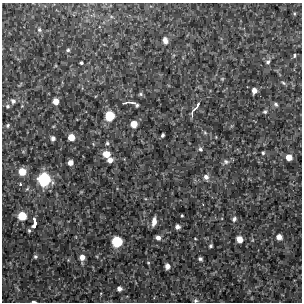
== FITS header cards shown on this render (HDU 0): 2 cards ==
NAXIS1  =                  300 / Width of image
NAXIS2  =                  300 / Height of image

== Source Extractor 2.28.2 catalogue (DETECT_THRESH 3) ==
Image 300 x 300 px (HDU 0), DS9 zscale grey, 1 PNG px = 1 image px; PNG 304 x 304 px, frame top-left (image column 1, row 300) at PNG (2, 3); no overlay
Background 2670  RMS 230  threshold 682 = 3 sigma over >= 5 px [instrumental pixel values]
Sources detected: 61; all 61 listed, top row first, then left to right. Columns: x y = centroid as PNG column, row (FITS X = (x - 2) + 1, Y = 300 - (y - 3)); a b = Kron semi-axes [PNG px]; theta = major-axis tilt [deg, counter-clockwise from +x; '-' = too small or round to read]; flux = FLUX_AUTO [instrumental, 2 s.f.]
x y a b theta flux
39 30 6 6 - 34000
165 41 7 5 -80 87000
68 50 5 4 - 25000
294 55 4 3 - 33000
268 62 5 4 - 31000
81 63 3 3 - 24000
222 79 5 4 - 16000
283 83 6 4 -28 22000
254 91 5 4 - 91000
141 94 6 5 - 24000
13 101 7 6 - 59000
56 101 5 5 - 140000
129 102 11 2 10 33000
134 103 5 3 - 21000
276 104 6 5 - 28000
137 105 4 3 - 23000
8 106 6 6 - 36000
22 106 4 4 - 14000
197 106 10 4 64 41000
194 110 7 4 58 34000
265 112 5 5 - 23000
192 113 9 4 90 37000
110 116 8 8 - 440000
134 124 5 5 - 180000
8 125 6 5 - 30000
205 133 6 4 -19 21000
163 135 4 3 - 28000
71 137 5 5 - 190000
53 138 4 4 - 57000
107 143 5 5 - 25000
200 149 6 5 - 32000
263 153 5 4 - 21000
106 154 7 6 - 190000
289 157 6 5 - 160000
110 160 5 5 - 100000
226 162 9 7 2 47000
70 163 5 4 - 100000
22 172 7 6 - 240000
206 177 6 6 - 68000
44 179 11 10 - 820000
20 184 4 3 - 16000
22 216 6 6 - 320000
182 216 3 2 - 15000
234 219 6 5 - 44000
154 221 9 4 81 100000
34 223 11 4 86 120000
177 227 4 4 - 60000
29 231 5 4 - 20000
158 237 5 4 - 74000
279 237 6 5 - 110000
239 239 5 5 - 170000
117 241 8 8 - 530000
210 246 3 3 - 25000
35 257 4 4 - 27000
82 257 6 5 - 110000
200 259 4 3 - 32000
148 263 4 3 - 13000
167 266 5 4 - 91000
119 289 5 4 - 49000
195 301 6 5 - 28000
34 302 4 2 - 27000
At the frame edge (FLAGS 8, measured only in part): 2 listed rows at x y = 195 301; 34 302